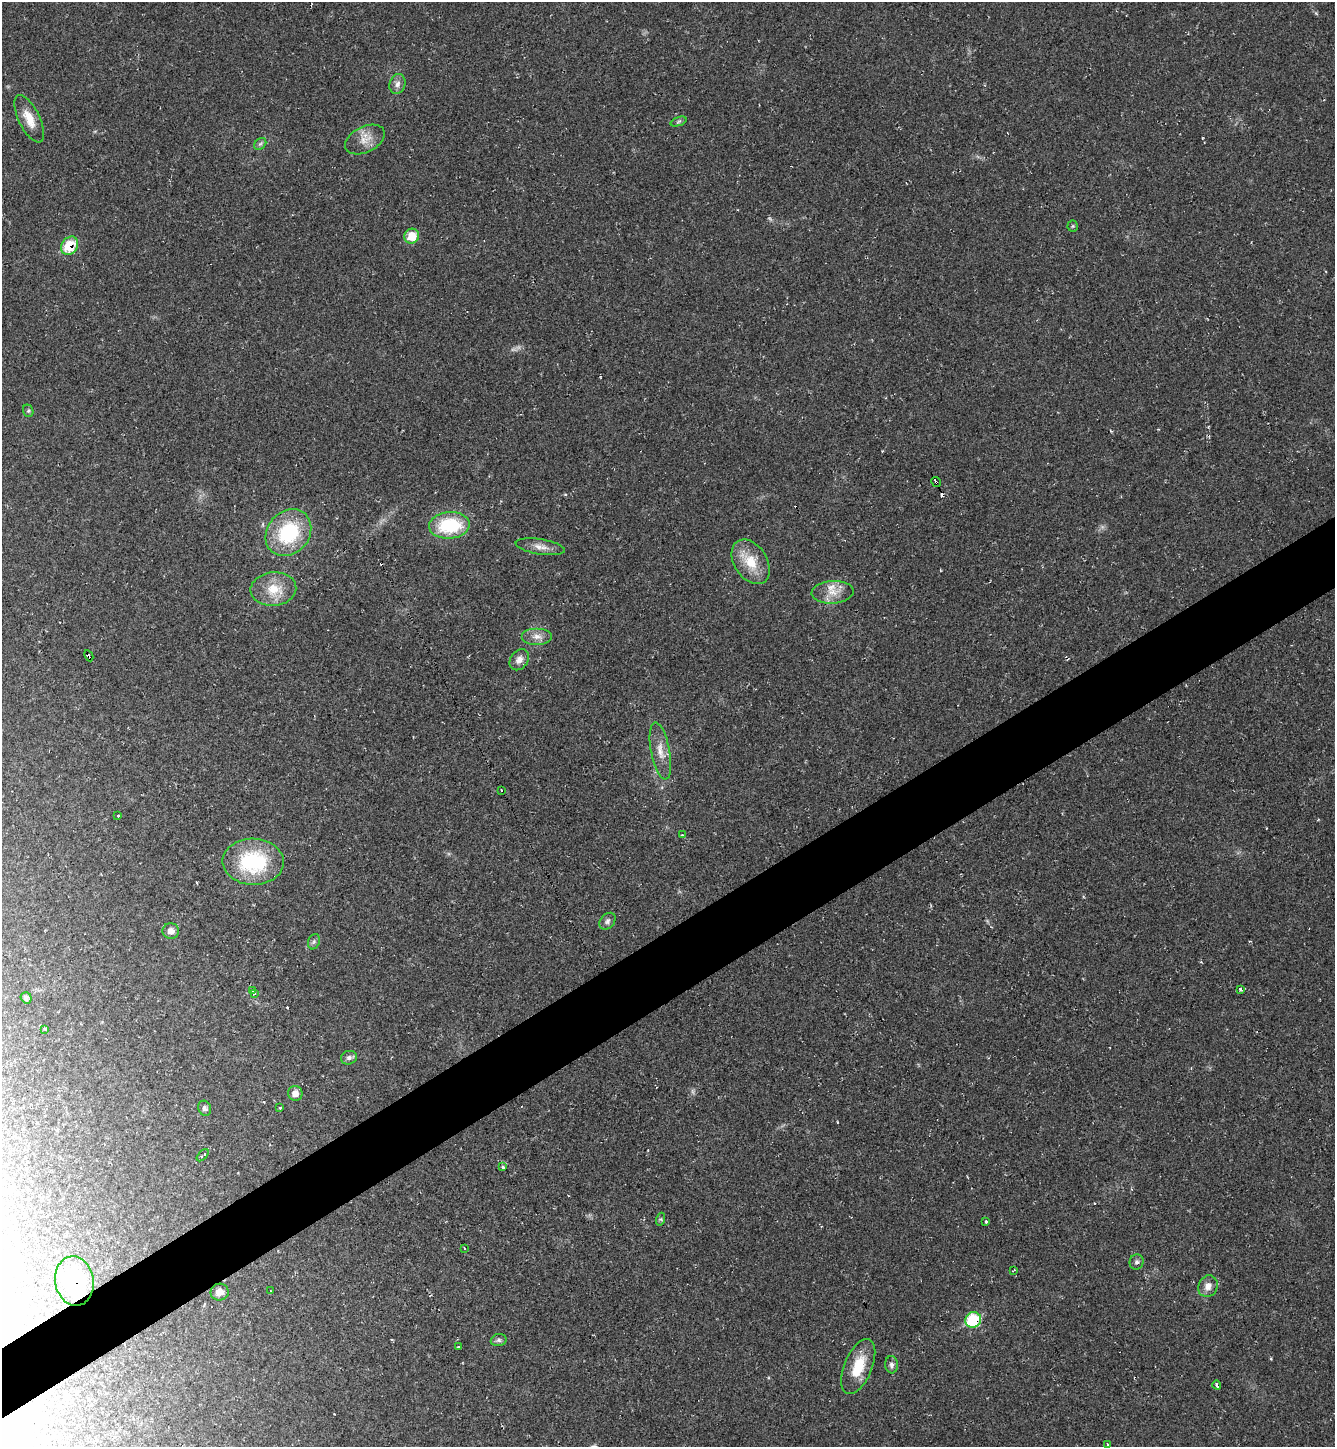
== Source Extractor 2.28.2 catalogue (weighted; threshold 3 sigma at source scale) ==
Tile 7 of 4 x 4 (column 3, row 2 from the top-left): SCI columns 2956-4288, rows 2893-4337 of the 5774 x 5783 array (HDU 1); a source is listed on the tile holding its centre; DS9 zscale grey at full resolution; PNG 1337 x 1449 px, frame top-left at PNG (2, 2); each listed source drawn as its Kron ellipse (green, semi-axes under 4 px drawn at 4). Shown black and unused: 5% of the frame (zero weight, under 2 of 3 exposures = <1% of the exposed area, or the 3 px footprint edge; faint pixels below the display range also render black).
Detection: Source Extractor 2.28.2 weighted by HDU 2 'WHT'; one run over the whole footprint, this tile lists its part. Background 0.0196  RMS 0.0059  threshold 0.0267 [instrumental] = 3 sigma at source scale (4.5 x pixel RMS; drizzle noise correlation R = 1.50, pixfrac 1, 0.05/0.05 arcsec/px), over >= 5 px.
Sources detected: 65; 3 too faint to see at this stretch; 7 cosmic-ray / hot-pixel residue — neither listed nor drawn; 1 inside a brighter listed object's ellipse — not listed separately; the other 54 listed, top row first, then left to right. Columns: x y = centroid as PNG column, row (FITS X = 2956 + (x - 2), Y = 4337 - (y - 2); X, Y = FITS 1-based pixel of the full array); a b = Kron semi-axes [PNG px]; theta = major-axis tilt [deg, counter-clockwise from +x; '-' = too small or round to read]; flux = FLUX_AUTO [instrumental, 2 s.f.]
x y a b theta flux
397 84 10 8 75 2.9
29 119 26 10 -64 9.7
679 121 8 3 19 0.99
365 139 21 13 26 7.6
260 144 7 5 42 1.3
1073 226 5 5 - 0.85
412 236 7 7 - 12
70 246 9 8 - 20
28 411 6 5 - 1
936 482 5 3 - 12
449 525 20 13 5 34
288 533 25 21 48 43
540 547 25 7 -9 5.3
751 562 24 16 -57 15
273 589 23 17 6 14
833 592 21 11 3 8.1
537 636 15 8 0 4.3
89 656 6 3 -62 17
519 660 11 8 54 3.9
660 751 29 9 -79 7.7
501 790 3 2 - 0.88
118 816 3 3 - 1.3
682 835 3 2 - 0.48
253 862 31 23 -2 47
607 921 9 7 50 1.9
171 931 8 8 - 3.8
314 942 8 6 69 1.4
1240 989 3 3 - 1.6
253 990 3 3 - 1.8
254 994 4 4 - 1.2
26 998 6 5 - 1.5
45 1029 4 4 - 0.71
349 1058 8 6 16 2.2
295 1093 7 7 - 3.7
205 1108 8 6 -65 1.8
280 1108 3 3 - 0.54
203 1155 7 3 45 2.4
503 1167 3 3 - 11
661 1219 6 4 72 0.94
986 1222 3 3 - 1.5
464 1248 3 2 - 0.99
1137 1262 7 7 - 1.6
1014 1270 3 2 - 0.57
74 1281 25 19 -81 44
1208 1286 11 9 64 4.5
271 1291 3 2 - 0.57
220 1292 9 8 - 3.8
973 1320 8 7 - 33
499 1340 8 6 15 1.5
458 1347 3 3 - 2.7
891 1365 8 6 -86 2.2
858 1366 29 14 67 17
1217 1385 4 3 - 3.4
1107 1444 3 3 - 0.92
Overlapping masked pixels (flux is a lower limit): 5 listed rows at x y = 70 246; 936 482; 89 656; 74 1281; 973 1320